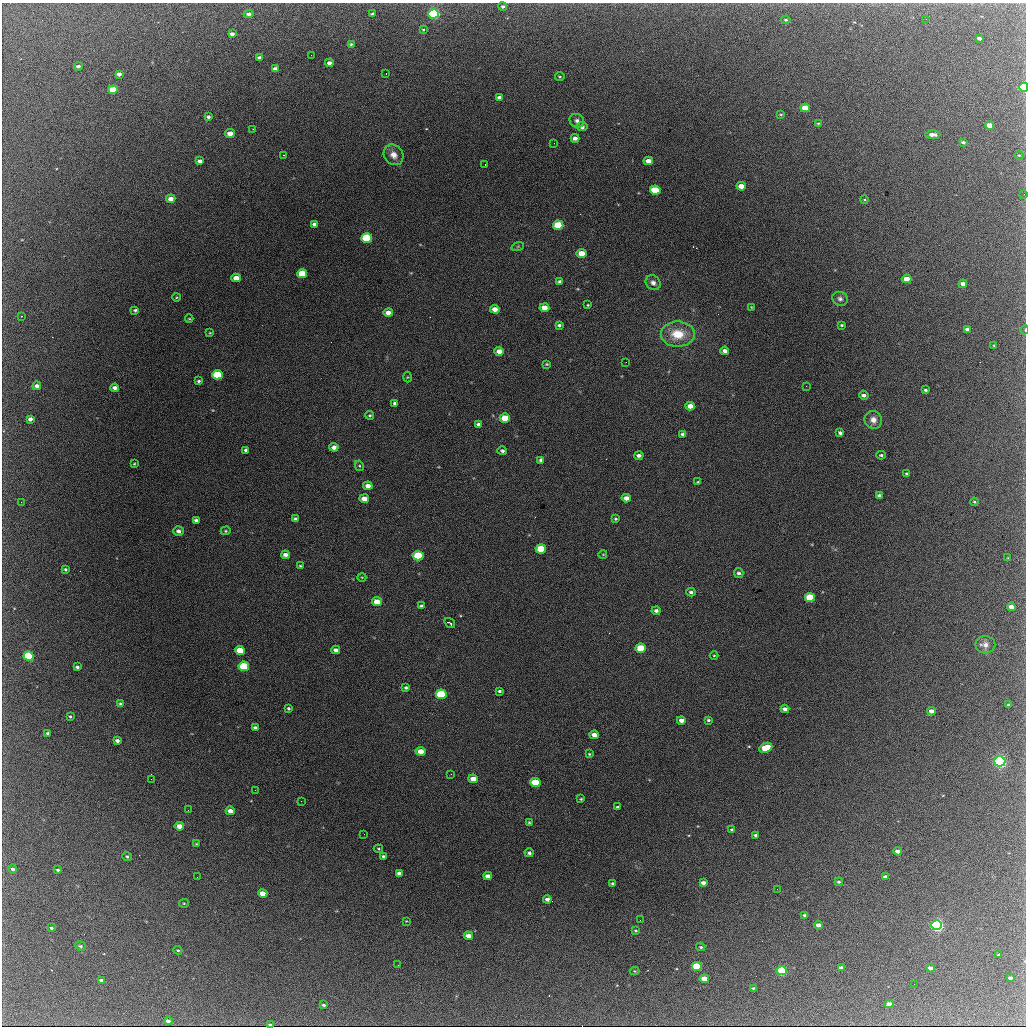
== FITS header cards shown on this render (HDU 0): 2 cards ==
NAXIS1  =                 1024 / length of data axis 1
NAXIS2  =                 1024 / length of data axis 2

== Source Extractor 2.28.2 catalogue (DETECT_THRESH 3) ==
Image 1024 x 1024 px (HDU 0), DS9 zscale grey, 1 PNG px = 1 image px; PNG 1028 x 1028 px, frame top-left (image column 1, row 1024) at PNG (2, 3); each listed source drawn as its Kron ellipse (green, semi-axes under 4 px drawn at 4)
Background 1510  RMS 28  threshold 85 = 3 sigma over >= 5 px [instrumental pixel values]
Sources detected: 219; all 219 listed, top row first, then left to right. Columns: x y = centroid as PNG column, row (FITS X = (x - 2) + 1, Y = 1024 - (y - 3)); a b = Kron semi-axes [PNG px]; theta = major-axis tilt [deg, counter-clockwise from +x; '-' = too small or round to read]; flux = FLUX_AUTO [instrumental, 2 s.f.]
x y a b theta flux
503 6 4 4 - 4200
249 14 5 4 - 7800
373 14 4 3 - 4900
434 14 5 4 - 350000
926 19 3 2 - 2200
786 20 5 3 - 2600
423 29 4 2 - 1700
232 34 4 3 - 5900
979 38 4 3 - 5400
351 44 4 4 - 2500
311 55 2 2 - 3300
260 57 4 3 - 4900
329 63 4 3 - 7700
78 66 4 3 - 5400
275 69 4 4 - 11000
386 73 3 2 - 4500
119 74 4 4 - 8700
560 76 5 2 - 1900
1024 87 4 4 - 170000
113 90 5 4 - 50000
499 97 4 3 - 5700
805 108 5 4 - 39000
781 114 4 3 - 1900
208 117 4 3 - 4400
577 121 7 6 - 6800
818 123 4 3 - 1800
990 125 4 4 - 30000
582 127 5 4 - 7100
253 129 2 2 - 990
230 133 5 4 - 21000
933 135 7 3 0 11000
575 138 4 4 - 8900
963 142 4 3 - 4300
554 143 2 2 - 5700
284 155 3 2 - 2300
394 155 11 9 -52 16000
1019 155 5 3 - 1600
200 161 4 4 - 7100
648 161 5 4 - 16000
485 165 2 2 - 980
741 186 5 4 - 22000
655 190 5 4 - 73000
1024 194 3 2 - 2100
171 199 4 4 - 13000
864 200 4 3 - 1700
314 224 4 4 - 6700
558 225 5 4 - 100000
367 238 5 4 - 200000
518 246 6 4 19 2100
582 254 5 4 - 39000
302 274 5 4 - 62000
236 278 4 4 - 22000
907 279 5 4 - 24000
560 282 4 3 - 4700
653 283 8 6 -42 7900
963 284 4 4 - 10000
176 297 4 3 - 1700
840 299 8 7 - 5900
588 305 3 2 - 1800
751 307 3 2 - 1400
544 308 5 4 - 23000
495 309 5 4 - 16000
135 310 4 3 - 3100
388 313 5 4 - 15000
21 316 3 2 - 6500
189 319 4 3 - 1600
559 325 4 3 - 3800
842 325 3 3 - 2300
967 329 4 4 - 7300
1025 330 4 3 - 1400
210 333 4 4 - 1700
678 334 17 12 0 48000
994 345 3 3 - 1700
499 351 5 4 - 15000
725 351 4 4 - 8100
626 362 2 2 - 1400
547 364 4 3 - 1900
217 375 5 4 - 120000
407 377 5 3 - 1700
199 381 3 3 - 2900
37 386 4 4 - 7800
806 386 2 2 - 2300
115 388 4 4 - 8300
925 390 3 3 - 3000
864 395 5 3 - 6000
395 403 4 4 - 4900
690 406 5 4 - 17000
370 415 4 4 - 2600
505 418 5 4 - 45000
30 419 4 4 - 7400
873 420 9 8 - 12000
478 424 4 3 - 5200
840 433 4 3 - 4400
683 434 4 4 - 4200
334 447 4 4 - 9600
246 450 4 3 - 4500
502 451 5 4 - 4200
639 455 5 4 - 6100
881 455 4 3 - 2900
541 460 4 4 - 4400
134 464 3 3 - 1800
359 466 5 4 - 2200
907 474 3 3 - 2700
698 482 4 3 - 2300
368 486 5 4 - 14000
879 495 4 3 - 4200
626 498 5 4 - 12000
364 499 5 4 - 19000
21 502 2 2 - 4400
974 502 4 3 - 2000
295 519 4 3 - 3800
616 519 4 3 - 2700
196 520 4 3 - 4300
178 531 5 4 - 8100
226 531 5 4 - 2300
541 549 5 4 - 84000
603 554 4 3 - 1300
285 555 4 4 - 8200
418 556 5 5 - 120000
1008 558 4 2 - 1200
300 566 3 2 - 2200
65 569 4 3 - 2600
739 573 5 5 - 4500
362 577 4 3 - 1400
691 592 4 4 - 4300
810 597 5 4 - 82000
377 602 5 4 - 30000
421 606 4 3 - 3900
1011 607 4 4 - 15000
656 611 4 4 - 5000
450 623 6 3 -35 5900
985 645 10 8 -1 10000
641 648 5 4 - 65000
240 650 5 4 - 61000
336 650 4 4 - 7500
29 656 5 4 - 180000
714 656 4 3 - 1600
244 666 5 4 - 150000
77 667 4 3 - 3800
406 688 4 4 - 3400
499 691 4 3 - 2900
441 694 5 4 - 130000
120 704 4 4 - 3300
1008 705 3 3 - 2700
288 708 4 3 - 3100
785 709 4 4 - 9900
931 711 4 4 - 10000
70 716 3 2 - 2200
681 720 4 4 - 10000
708 720 3 3 - 2700
255 728 4 3 - 5700
48 733 3 3 - 3400
594 735 5 4 - 14000
117 741 4 3 - 6400
766 748 7 4 25 62000
421 751 5 4 - 23000
589 754 4 3 - 1900
1000 761 6 5 - 630000
451 774 3 2 - 2200
151 779 2 2 - 3100
473 779 5 4 - 21000
535 782 5 4 - 79000
255 790 2 2 - 24000
581 799 3 3 - 1800
301 801 2 2 - 3700
617 807 3 3 - 2800
188 810 2 2 - 3700
230 811 4 4 - 13000
529 822 3 3 - 1900
179 826 4 4 - 19000
732 830 4 3 - 3200
364 834 2 2 - 710
756 835 3 3 - 4300
196 843 4 2 - 1400
378 849 4 3 - 2000
898 851 4 4 - 11000
529 853 4 4 - 4100
127 856 5 4 - 3000
383 856 4 3 - 3300
13 869 4 4 - 4400
58 870 3 3 - 2900
399 873 4 4 - 7200
488 876 4 4 - 12000
197 877 2 2 - 1300
885 877 4 3 - 5500
839 882 4 3 - 2800
613 883 4 3 - 3700
703 883 4 3 - 7300
777 889 2 2 - 2100
263 893 5 4 - 26000
547 899 4 3 - 7800
184 903 5 4 - 1900
804 915 3 3 - 3300
640 920 2 2 - 850
406 921 3 2 - 1300
818 925 4 4 - 11000
937 925 5 5 - 450000
51 928 3 3 - 3200
636 930 4 3 - 2400
468 936 4 4 - 14000
80 946 5 4 - 2800
701 947 4 3 - 2400
178 950 4 3 - 2300
998 955 3 2 - 1300
398 965 2 2 - 840
697 966 5 4 - 110000
841 968 4 3 - 7400
930 968 4 3 - 9200
635 971 5 4 - 1800
782 971 5 4 - 230000
1010 978 4 3 - 5900
704 979 5 4 - 29000
101 980 4 3 - 5600
914 984 2 2 - 990
753 988 3 3 - 2000
889 1004 4 3 - 13000
324 1005 3 3 - 3200
168 1021 4 3 - 6600
270 1025 4 2 - 2700
At the frame edge (FLAGS 8, measured only in part): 4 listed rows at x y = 1024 87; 1024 194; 1025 330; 270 1025